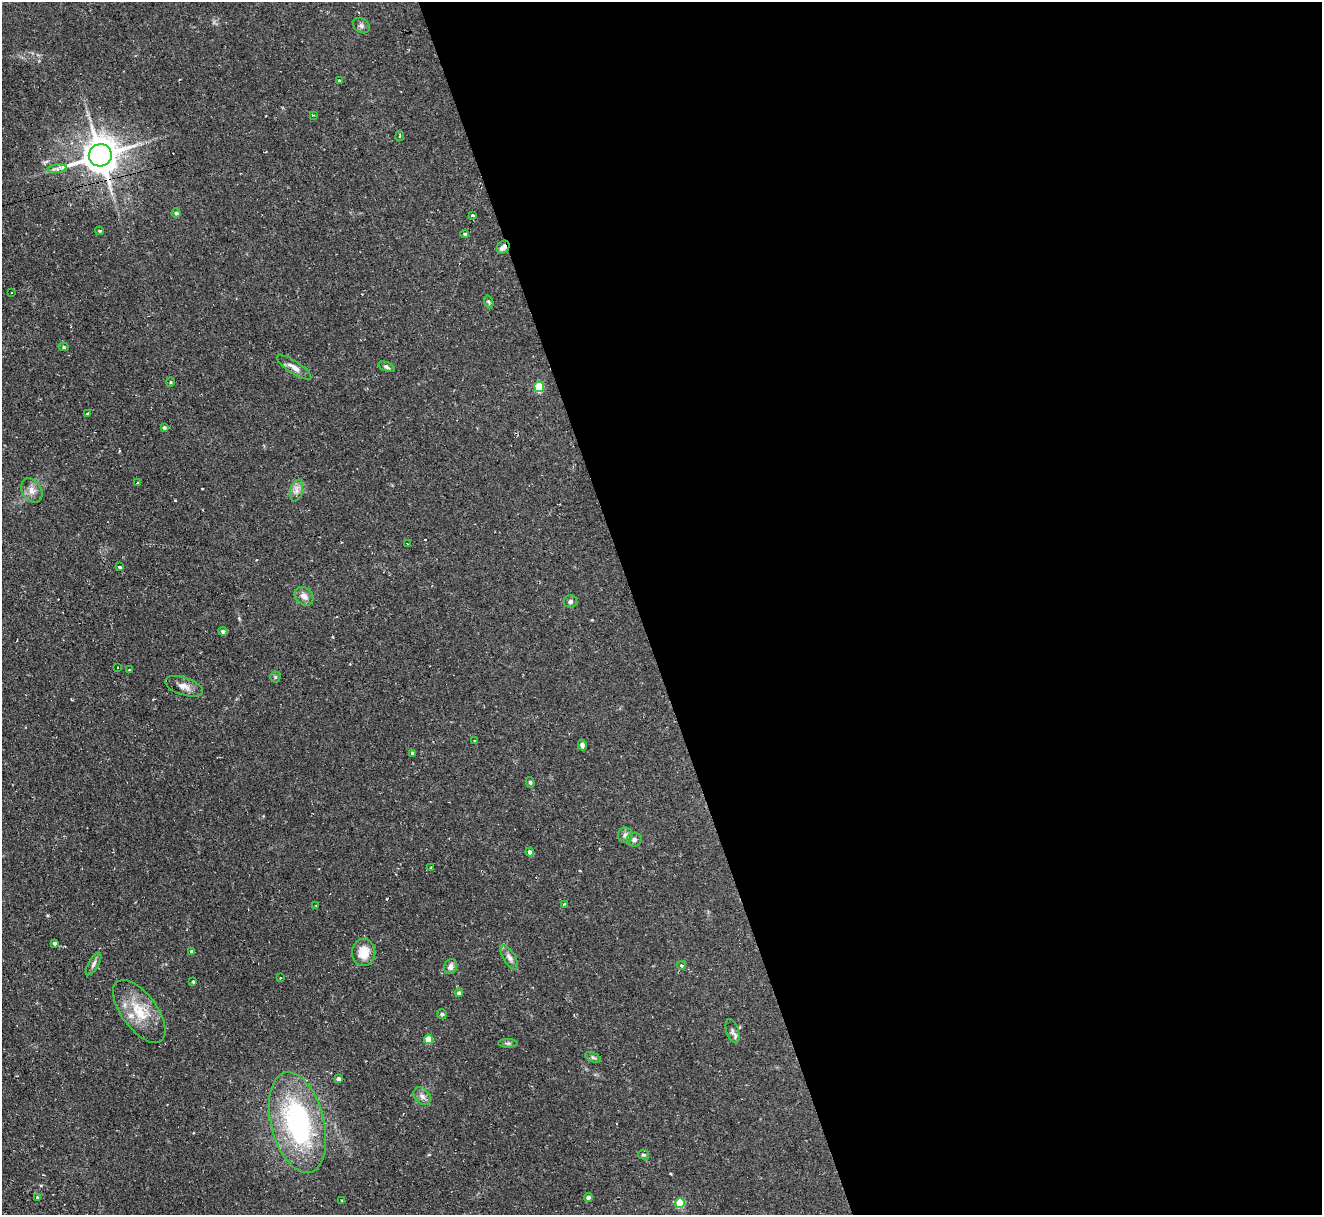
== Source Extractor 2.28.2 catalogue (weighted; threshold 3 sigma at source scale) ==
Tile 8 of 4 x 4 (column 4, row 2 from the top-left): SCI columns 3960-5279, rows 2567-3779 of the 5279 x 5261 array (HDU 1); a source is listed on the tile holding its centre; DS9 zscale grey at full resolution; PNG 1324 x 1217 px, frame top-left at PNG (2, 2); each listed source drawn as its Kron ellipse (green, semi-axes under 4 px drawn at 4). Shown black and unused: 52% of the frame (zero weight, under 2 of 3 exposures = <1% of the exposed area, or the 3 px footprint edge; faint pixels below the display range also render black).
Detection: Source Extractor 2.28.2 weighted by HDU 2 'WHT'; one run over the whole footprint, this tile lists its part. Background 0.126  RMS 0.0071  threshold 0.0318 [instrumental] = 3 sigma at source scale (4.5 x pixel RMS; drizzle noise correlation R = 1.50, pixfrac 1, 0.05/0.05 arcsec/px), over >= 5 px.
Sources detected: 72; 6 cosmic-ray / hot-pixel residue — neither listed nor drawn; the other 66 listed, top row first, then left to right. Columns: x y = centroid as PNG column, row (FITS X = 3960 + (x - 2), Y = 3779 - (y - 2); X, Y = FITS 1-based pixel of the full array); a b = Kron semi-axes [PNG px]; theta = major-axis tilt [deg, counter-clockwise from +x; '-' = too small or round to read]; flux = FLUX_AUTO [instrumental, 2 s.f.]
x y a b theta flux
361 25 9 6 -34 2.2
339 81 3 3 - 8.3
313 115 2 2 - 0.68
400 136 5 3 - 0.74
100 155 11 11 - 1500
57 169 10 4 5 2
176 213 4 4 - 1.4
473 215 3 3 - 1.9
99 231 4 3 - 0.86
465 234 4 3 - 0.9
503 247 7 5 53 3.6
12 293 2 2 - 0.53
489 302 7 4 -73 1.2
64 347 5 4 - 1.2
294 367 20 6 -33 4.8
387 367 9 4 -21 1.6
170 382 4 4 - 0.78
539 387 5 5 - 31
88 414 3 3 - 1.5
164 428 4 4 - 1.2
137 483 3 3 - 1.1
32 490 13 9 -58 4.9
296 491 11 6 76 3.6
407 544 3 3 - 2.7
119 567 3 3 - 1.7
304 596 10 8 -43 4.8
570 601 6 6 - 1.8
223 631 4 4 - 2
118 668 4 2 - 1.2
129 670 3 3 - 0.56
275 677 5 5 - 0.94
184 686 19 9 -18 5.7
475 741 4 3 - 2.1
582 745 5 4 - 1.9
413 753 4 3 - 2
530 782 5 4 - 1
625 835 8 7 - 3
634 840 7 7 - 1.8
530 852 4 4 - 3
431 868 4 3 - 0.99
564 904 3 3 - 1.1
316 905 2 2 - 0.46
54 943 4 3 - 1.1
192 951 4 4 - 1.7
364 953 13 11 -90 12
509 957 14 6 -59 3.2
94 964 13 5 59 2.2
681 965 4 3 - 1
450 967 7 6 - 3.5
280 978 3 2 - 0.48
193 981 4 3 - 0.94
459 993 4 4 - 2.4
139 1011 37 17 -53 23
442 1014 5 4 - 1.6
732 1031 12 6 -72 2.5
428 1039 4 4 - 11
508 1043 10 4 0 1.4
593 1057 8 4 -23 1.4
339 1079 4 4 - 3.3
422 1096 10 7 -45 3.3
298 1123 51 26 -76 120
643 1155 5 4 - 1.3
588 1197 4 4 - 2.9
37 1198 3 3 - 1.7
342 1201 3 3 - 2.4
680 1203 5 5 - 26
Overlapping masked pixels (flux is a lower limit): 2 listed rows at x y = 100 155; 503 247